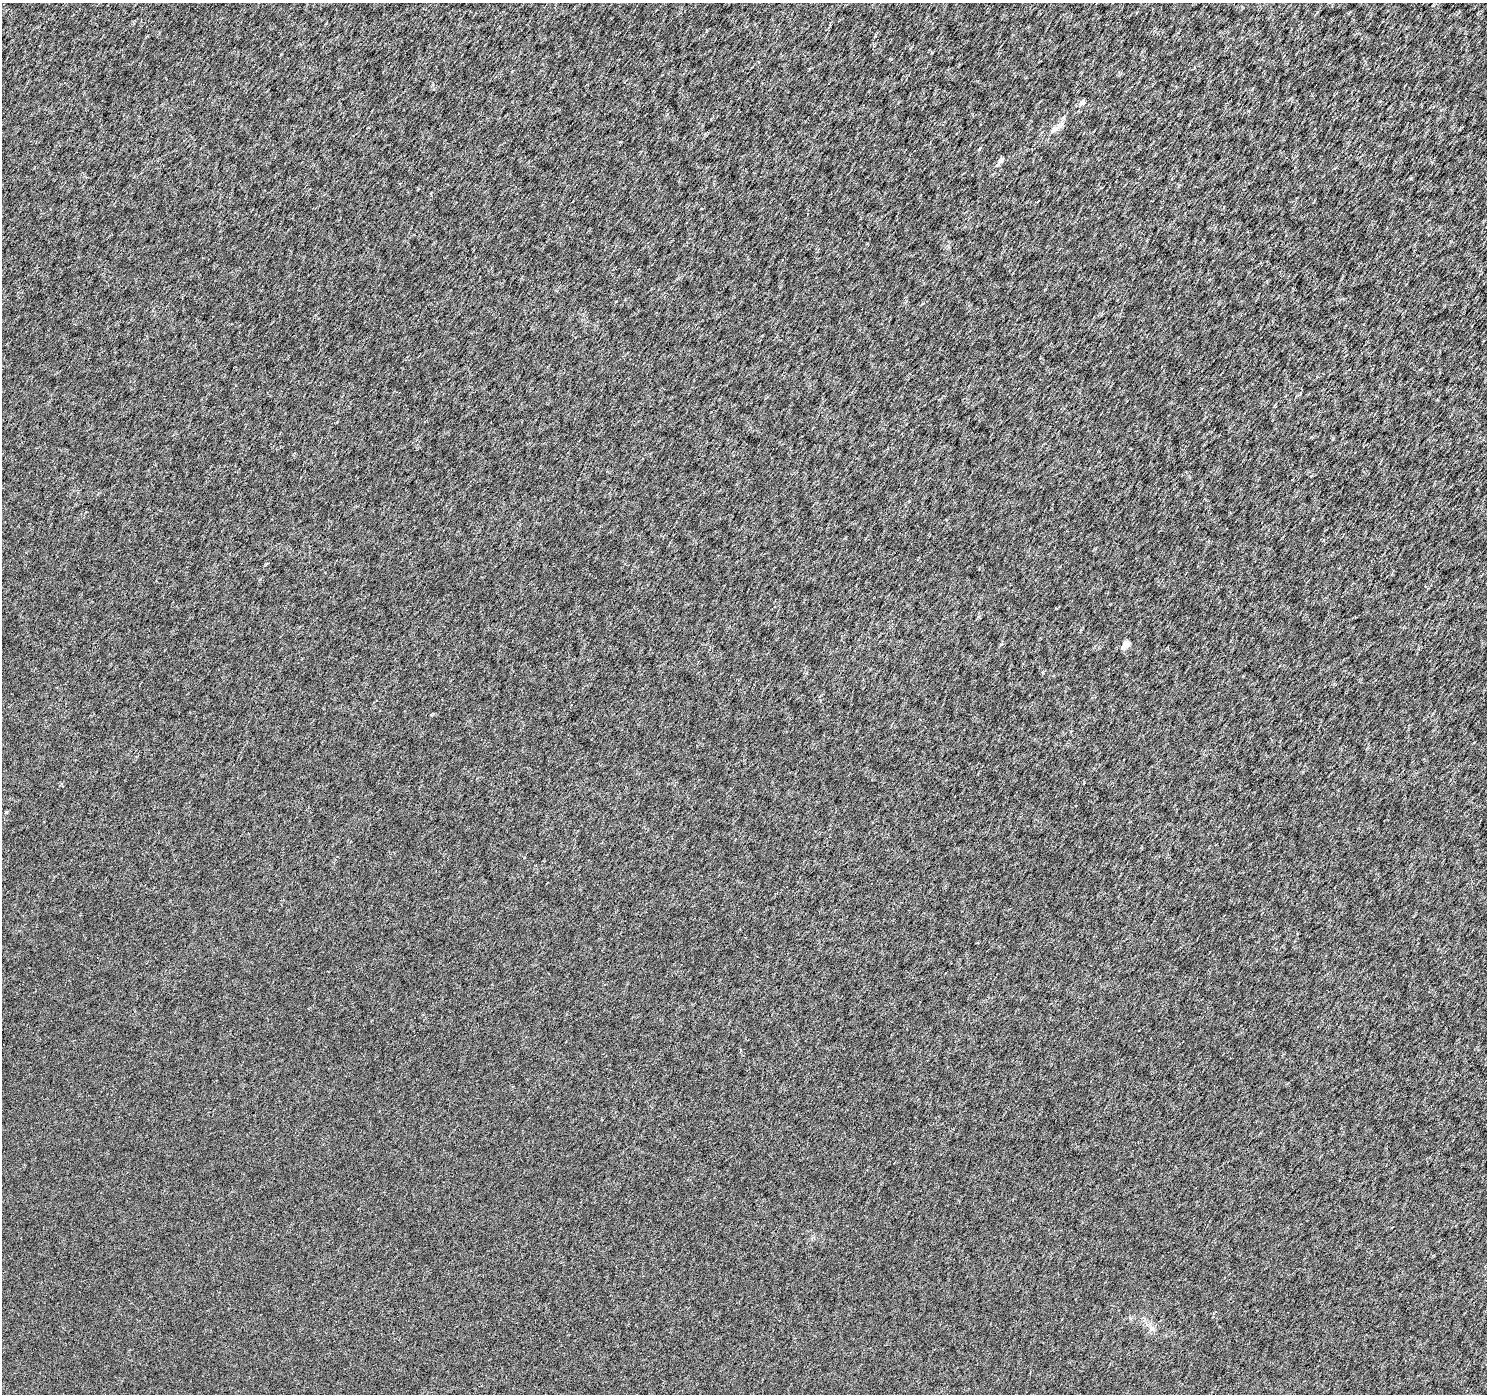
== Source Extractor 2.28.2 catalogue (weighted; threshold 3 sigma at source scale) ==
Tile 10 of 4 x 4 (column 2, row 3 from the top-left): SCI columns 1487-2971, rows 1576-2967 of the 5948 x 5997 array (HDU 1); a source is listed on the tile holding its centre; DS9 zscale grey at full resolution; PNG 1489 x 1396 px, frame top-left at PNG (2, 3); no overlay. Nothing masked; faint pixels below the display range render black.
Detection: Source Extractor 2.28.2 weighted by HDU 2 'WHT'; one run over the whole footprint, this tile lists its part. Background -3.44e-05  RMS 0.0017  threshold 0.00692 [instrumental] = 3 sigma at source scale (4.09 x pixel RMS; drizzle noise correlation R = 1.36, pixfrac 0.8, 0.0396/0.0396 arcsec/px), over >= 5 px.
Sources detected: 6; all 6 listed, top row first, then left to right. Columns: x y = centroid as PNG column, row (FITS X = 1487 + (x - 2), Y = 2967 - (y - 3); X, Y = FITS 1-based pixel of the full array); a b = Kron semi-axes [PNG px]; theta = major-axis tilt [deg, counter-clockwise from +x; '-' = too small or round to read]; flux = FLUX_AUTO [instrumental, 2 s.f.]
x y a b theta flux
1082 103 7 6 - 0.44
1054 129 10 7 45 0.68
1001 160 9 5 57 0.44
1126 644 5 4 - 2
6 812 5 4 - 0.21
1151 1329 8 7 - 0.6